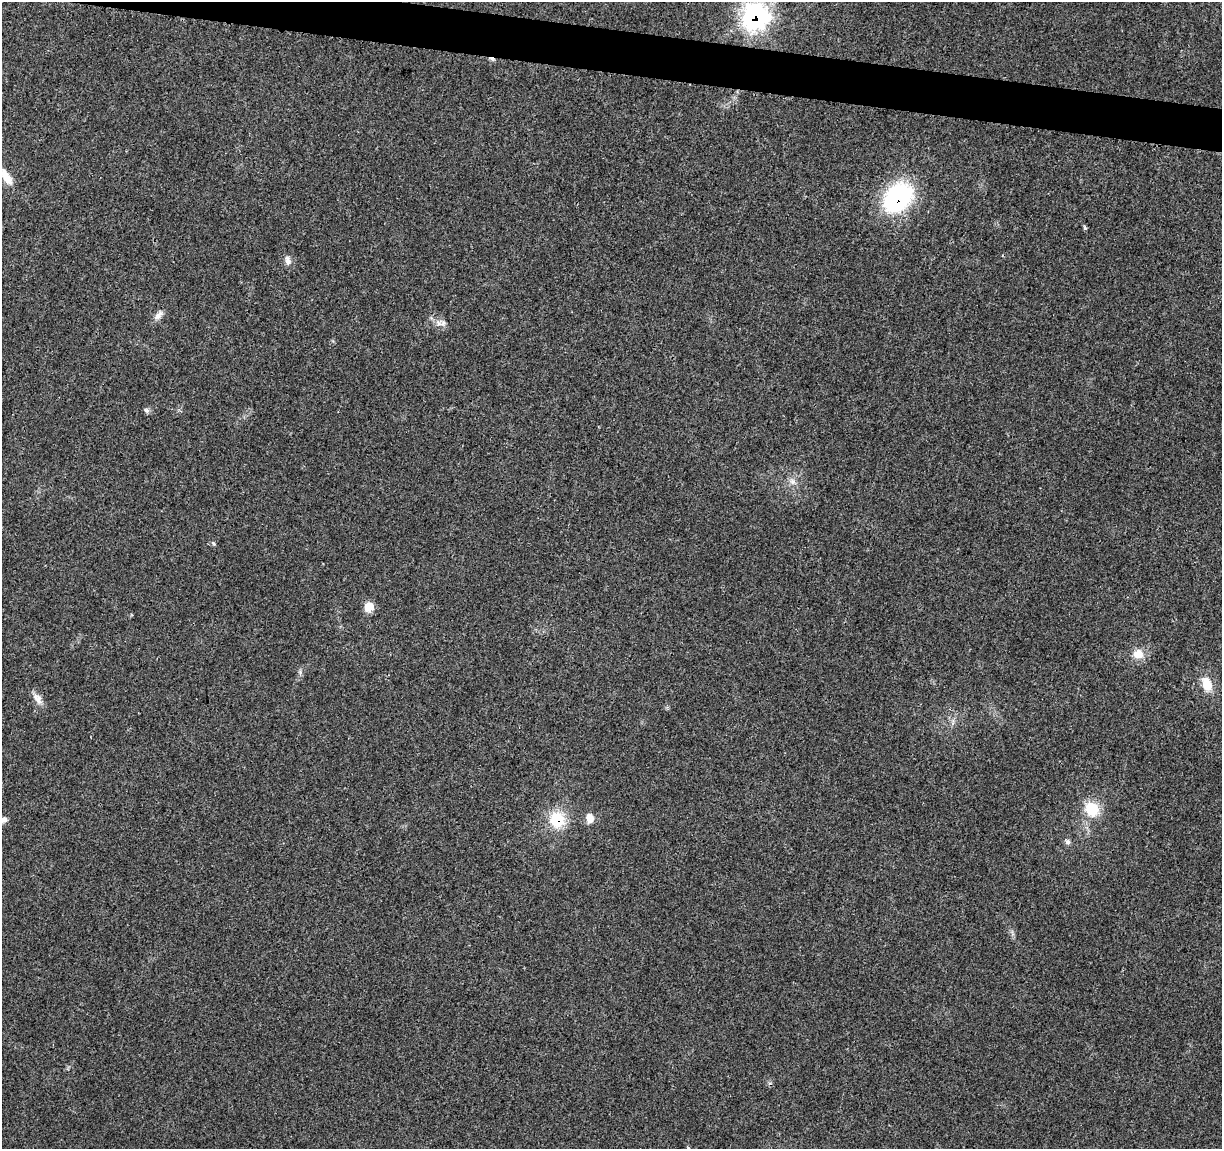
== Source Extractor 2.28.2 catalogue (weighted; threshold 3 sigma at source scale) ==
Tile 11 of 4 x 4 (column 3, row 3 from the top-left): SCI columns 2448-3667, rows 1379-2525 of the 4900 x 5106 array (HDU 1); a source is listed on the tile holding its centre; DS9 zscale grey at full resolution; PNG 1224 x 1151 px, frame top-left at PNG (2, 2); no overlay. Shown black and unused: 3% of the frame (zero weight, under 3 of 4 exposures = <1% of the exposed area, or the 3 px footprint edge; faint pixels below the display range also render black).
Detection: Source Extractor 2.28.2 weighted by HDU 2 'WHT'; one run over the whole footprint, this tile lists its part. Background 0.0199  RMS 0.0029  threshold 0.0128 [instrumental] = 3 sigma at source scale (4.5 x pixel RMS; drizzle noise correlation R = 1.50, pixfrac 1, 0.0396/0.0396 arcsec/px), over >= 5 px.
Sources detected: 20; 1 cosmic-ray / hot-pixel residue — not listed; the other 19 listed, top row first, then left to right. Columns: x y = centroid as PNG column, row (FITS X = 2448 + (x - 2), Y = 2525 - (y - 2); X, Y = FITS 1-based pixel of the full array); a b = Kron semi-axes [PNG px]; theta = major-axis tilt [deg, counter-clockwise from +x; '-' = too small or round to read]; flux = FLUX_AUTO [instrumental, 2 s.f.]
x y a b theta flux
755 16 12 12 - 130
6 176 25 9 -56 3.8
898 198 29 21 47 42
1085 228 6 4 -45 0.38
288 260 13 7 -74 1.5
158 315 16 7 42 1.6
443 323 11 7 27 1.2
146 410 8 6 -41 0.72
793 482 10 7 -44 1.5
213 543 7 4 -45 0.41
369 607 8 7 - 5.8
1138 654 15 13 -9 3.5
1207 684 18 12 -70 4.7
38 699 18 9 -58 2
1092 809 20 16 -51 7.6
590 818 11 9 -87 2.5
4 820 7 7 - 1.1
557 820 16 15 - 10
1067 842 8 6 -73 0.86
Overlapping masked pixels (flux is a lower limit): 3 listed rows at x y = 755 16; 898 198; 557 820
Isophote crosses this tile's border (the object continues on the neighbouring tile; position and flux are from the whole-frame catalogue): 2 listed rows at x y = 6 176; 4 820